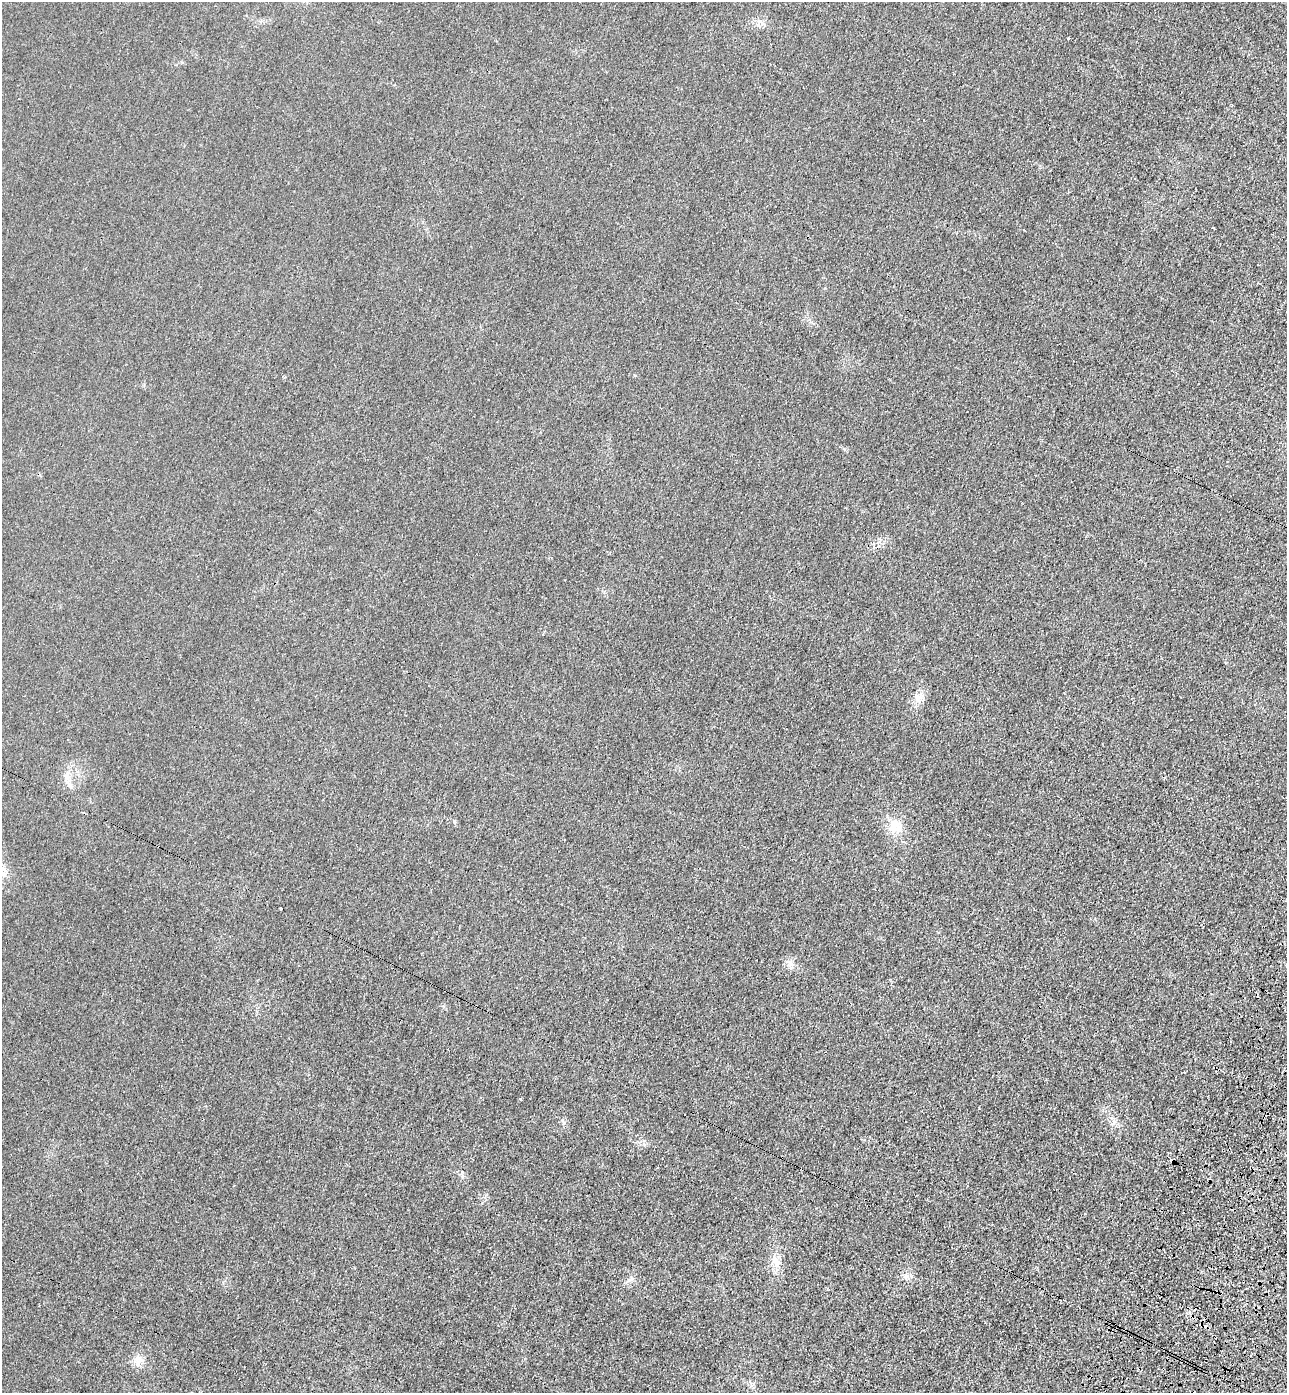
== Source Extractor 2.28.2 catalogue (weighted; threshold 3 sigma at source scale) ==
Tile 6 of 4 x 4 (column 2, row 2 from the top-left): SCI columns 1659-2943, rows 2833-4223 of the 5755 x 5659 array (HDU 1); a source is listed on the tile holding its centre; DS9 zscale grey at full resolution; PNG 1289 x 1395 px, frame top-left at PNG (2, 2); no overlay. Shown black and unused: <1% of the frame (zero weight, under 3 of 4 exposures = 6% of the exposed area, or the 3 px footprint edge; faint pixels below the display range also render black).
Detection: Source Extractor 2.28.2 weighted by HDU 2 'WHT'; one run over the whole footprint, this tile lists its part. Background 0.0206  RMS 0.0051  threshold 0.0231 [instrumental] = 3 sigma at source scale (4.5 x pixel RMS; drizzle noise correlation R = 1.50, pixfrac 1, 0.05/0.05 arcsec/px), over >= 5 px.
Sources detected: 13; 3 cosmic-ray / hot-pixel residue — not listed; the other 10 listed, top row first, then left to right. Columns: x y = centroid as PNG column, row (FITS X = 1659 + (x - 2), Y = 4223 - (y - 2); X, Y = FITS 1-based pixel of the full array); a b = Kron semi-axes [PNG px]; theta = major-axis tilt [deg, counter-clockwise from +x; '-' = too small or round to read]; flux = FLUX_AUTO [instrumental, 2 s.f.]
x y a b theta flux
917 697 9 6 -16 2.6
67 777 8 6 -46 2.1
893 825 20 13 74 8
281 908 3 3 - 3.4
790 963 8 5 -62 1.9
520 1099 3 2 - 1.5
657 1168 3 2 - 0.86
775 1260 11 8 82 3.7
907 1276 7 5 -44 1.5
138 1363 14 8 65 3.9
Unlisted compact peaks at least as high as the median listed source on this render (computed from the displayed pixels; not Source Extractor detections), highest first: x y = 454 821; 644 1144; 462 1172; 443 1006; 564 1123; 635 375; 482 1203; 844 449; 979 1108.